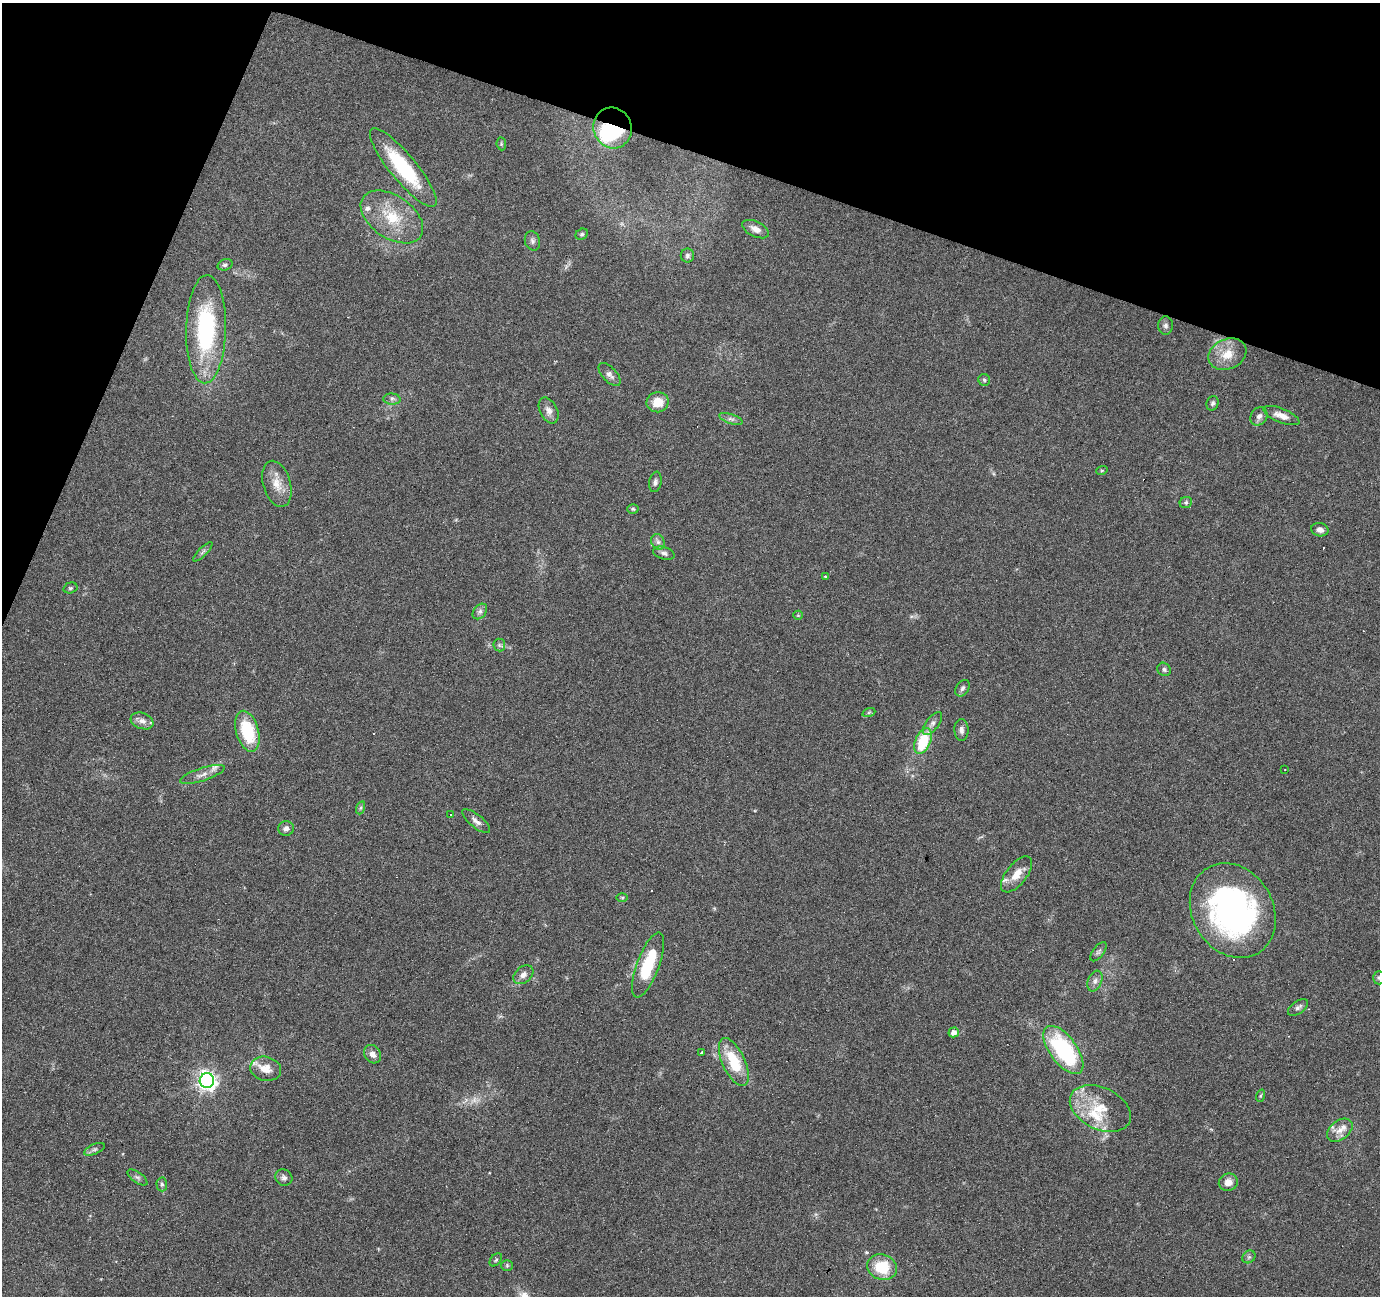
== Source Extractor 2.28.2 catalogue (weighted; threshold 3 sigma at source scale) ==
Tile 2 of 4 x 4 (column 2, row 1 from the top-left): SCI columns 1379-2756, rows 4088-5381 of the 5516 x 5653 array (HDU 1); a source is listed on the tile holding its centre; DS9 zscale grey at full resolution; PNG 1382 x 1298 px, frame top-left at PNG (2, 3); each listed source drawn as its Kron ellipse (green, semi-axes under 4 px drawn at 4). Shown black and unused: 17% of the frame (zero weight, under 4 of 7 exposures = <1% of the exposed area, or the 3 px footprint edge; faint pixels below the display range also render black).
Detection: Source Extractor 2.28.2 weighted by HDU 2 'WHT'; one run over the whole footprint, this tile lists its part. Background 0.035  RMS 0.0028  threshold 0.0115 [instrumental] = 3 sigma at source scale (4.09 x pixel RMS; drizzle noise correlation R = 1.36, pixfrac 0.8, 0.0396/0.0396 arcsec/px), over >= 5 px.
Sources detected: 95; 1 too faint to see at this stretch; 2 inside a brighter object's white glare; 10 cosmic-ray / hot-pixel residue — neither listed nor drawn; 5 inside a brighter listed object's ellipse — not listed separately; the other 77 listed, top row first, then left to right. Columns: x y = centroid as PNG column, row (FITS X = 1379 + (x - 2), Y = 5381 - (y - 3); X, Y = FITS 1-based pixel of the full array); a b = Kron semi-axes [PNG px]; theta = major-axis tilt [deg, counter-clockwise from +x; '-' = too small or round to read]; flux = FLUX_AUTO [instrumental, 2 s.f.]
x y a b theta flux
613 128 20 19 - 14
501 144 6 4 -84 0.4
403 168 50 13 -51 21
392 217 35 21 -34 11
756 229 14 7 -25 2
582 234 6 5 - 0.46
532 241 9 7 -74 0.92
687 256 7 6 - 0.7
225 265 7 5 18 0.64
1166 326 9 7 89 0.87
206 329 54 20 89 32
1227 354 20 15 24 4.9
610 374 14 7 -46 1.2
984 380 6 5 - 0.52
392 399 8 5 -5 0.73
658 402 11 10 - 4.2
1212 403 7 6 - 0.62
549 410 14 8 -63 1.7
1259 416 10 8 57 1.2
1281 416 19 7 -22 2.3
731 419 12 4 -18 0.93
1102 470 6 3 19 0.27
655 482 10 6 80 0.86
277 484 24 13 -74 4.1
1186 503 6 5 - 0.53
633 509 6 4 -3 0.38
1320 530 9 6 -12 1.2
658 542 8 6 -63 0.87
203 552 13 3 45 0.6
664 553 11 6 -16 0.89
826 577 4 3 - 0.27
70 588 7 5 15 0.48
480 611 9 6 50 0.87
798 615 5 4 - 0.28
499 645 6 6 - 0.54
1164 669 7 6 - 0.64
963 688 9 6 57 0.8
869 712 7 4 19 0.38
142 721 12 8 -19 1.6
932 724 13 6 52 1.2
961 730 11 7 -89 1
247 731 21 11 -74 13
923 741 14 7 67 11
1285 769 3 2 - 0.23
202 774 23 6 18 1.9
360 808 6 4 70 0.45
450 815 3 3 - 0.54
476 821 17 6 -39 1.3
286 828 8 7 - 1.2
1016 874 21 10 52 3.5
622 898 6 4 0 0.29
1233 911 49 40 -59 79
1098 952 11 5 53 0.7
648 965 34 11 70 13
523 975 11 8 39 1.6
1379 978 6 5 - 0.54
1095 981 11 7 68 1.2
1298 1007 11 6 36 0.94
954 1032 5 5 - 1.7
1063 1050 28 13 -54 29
702 1052 3 3 - 14
372 1054 10 8 -54 1.4
734 1062 26 11 -65 9.9
266 1069 16 12 -13 3.5
207 1081 7 7 - 120
1260 1096 6 4 71 0.33
1100 1108 32 21 -25 9.6
1340 1130 14 9 38 2.5
94 1149 11 5 23 0.72
137 1177 11 5 -36 0.77
284 1178 9 8 - 1
1228 1182 9 8 - 2.1
162 1184 7 5 -87 0.59
1249 1257 7 6 - 0.62
496 1260 7 5 50 0.45
507 1265 5 5 - 0.4
882 1267 15 12 -18 9
Overlapping masked pixels (flux is a lower limit): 1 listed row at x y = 613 128
Isophote crosses this tile's border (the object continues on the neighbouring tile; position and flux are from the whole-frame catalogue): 1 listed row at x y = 1379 978